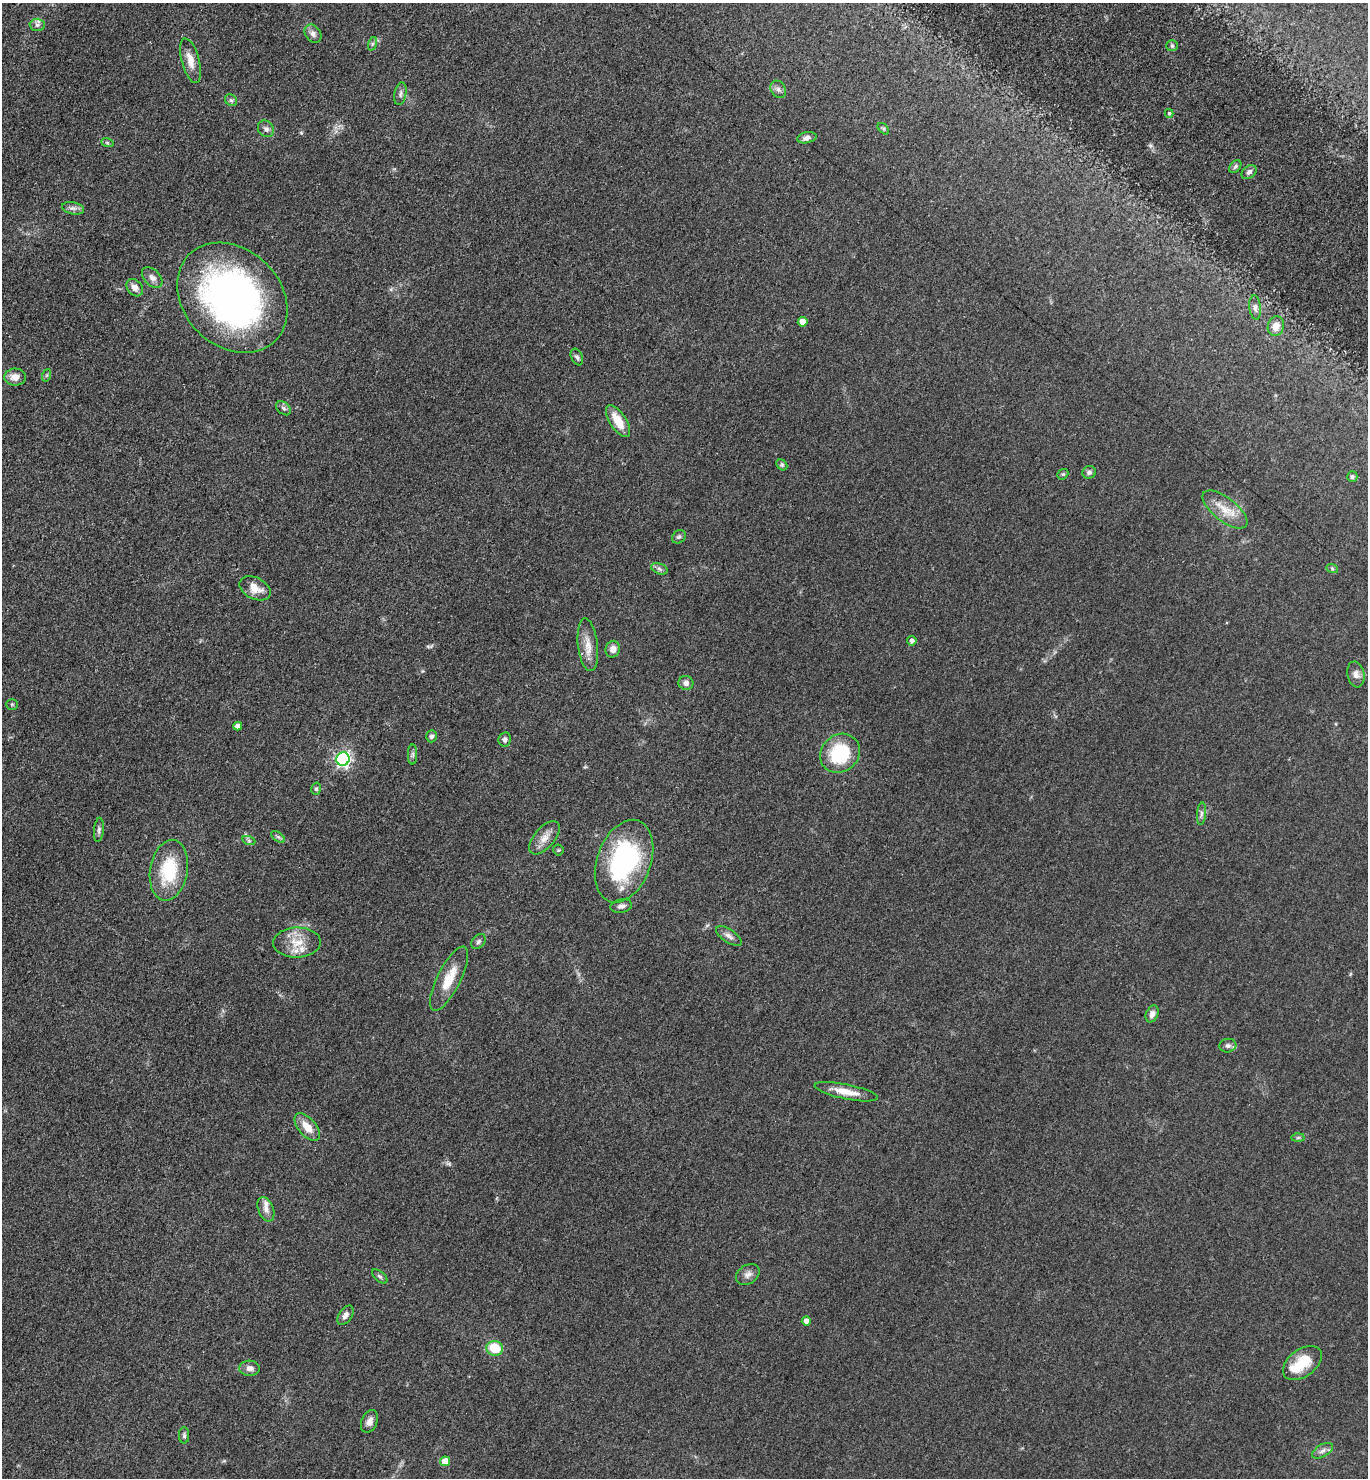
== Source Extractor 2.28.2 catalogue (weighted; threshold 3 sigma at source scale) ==
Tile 11 of 4 x 4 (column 3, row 3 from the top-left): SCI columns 3035-4400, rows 1488-2963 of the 5928 x 5924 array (HDU 1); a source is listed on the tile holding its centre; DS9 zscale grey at full resolution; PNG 1370 x 1480 px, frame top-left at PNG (2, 3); each listed source drawn as its Kron ellipse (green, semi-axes under 4 px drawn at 4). Shown black and unused: <1% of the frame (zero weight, under 3 of 5 exposures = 1% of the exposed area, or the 3 px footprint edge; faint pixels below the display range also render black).
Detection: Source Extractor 2.28.2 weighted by HDU 2 'WHT'; one run over the whole footprint, this tile lists its part. Background 0.0496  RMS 0.0058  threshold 0.0261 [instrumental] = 3 sigma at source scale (4.5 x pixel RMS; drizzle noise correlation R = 1.50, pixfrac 1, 0.05/0.05 arcsec/px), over >= 5 px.
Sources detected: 84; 1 too faint to see at this stretch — neither listed nor drawn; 4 inside a brighter listed object's ellipse — not listed separately; the other 79 listed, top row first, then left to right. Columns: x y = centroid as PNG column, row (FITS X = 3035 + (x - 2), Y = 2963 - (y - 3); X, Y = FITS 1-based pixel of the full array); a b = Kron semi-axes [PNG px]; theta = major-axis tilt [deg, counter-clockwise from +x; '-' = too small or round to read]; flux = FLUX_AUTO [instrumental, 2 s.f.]
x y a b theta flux
37 25 7 6 - 1.7
313 34 10 7 -54 2.5
372 44 7 4 71 1.1
1172 46 6 5 - 1.1
190 61 23 9 -75 6.8
778 89 9 7 -59 2.2
400 94 11 6 78 1.9
231 100 6 5 - 1.2
1169 113 4 3 - 0.85
266 129 9 7 -50 2.1
883 129 7 4 -44 0.94
807 138 10 5 12 2.1
107 142 6 4 -20 0.77
1235 166 7 5 49 1.3
1249 172 8 5 41 2.1
73 208 11 6 -13 2.2
152 278 12 8 -45 3
135 288 9 7 -50 3.7
232 298 61 48 -45 230
1255 307 12 6 -84 2.3
803 322 5 4 - 6.6
1276 326 10 8 75 5.6
577 357 9 5 -65 1.5
47 375 6 4 71 0.8
15 377 11 8 -2 5
284 408 8 6 -41 1.6
618 421 18 8 -57 10
782 465 6 4 -44 0.92
1089 472 7 6 - 1.5
1063 474 6 4 41 0.73
1352 477 5 5 - 1.1
1225 509 27 11 -38 11
679 537 7 6 - 1.3
1332 568 6 4 -20 0.88
659 569 9 5 -21 1.6
255 588 16 10 -27 7.1
912 641 5 4 - 1.9
588 645 26 10 -83 7.7
613 649 8 7 - 3.5
1356 674 13 8 -79 3
686 683 7 7 - 2
12 704 6 5 - 0.82
238 726 4 4 - 3.2
431 736 6 5 - 1.6
505 739 7 6 - 1.9
840 753 21 18 40 34
413 754 10 4 90 1.5
343 759 7 6 - 150
316 789 6 5 - 1.1
1201 814 11 4 85 1.6
99 830 12 5 84 1.6
278 837 8 4 -37 1.2
544 838 20 10 49 6
249 841 7 4 -19 0.98
558 850 5 5 - 0.75
624 861 43 27 70 88
169 870 31 19 80 30
621 906 11 6 11 2.2
729 936 15 6 -33 2.9
478 941 8 6 46 1.5
297 943 24 15 1 11
449 979 35 11 63 14
1152 1014 9 6 66 3.2
1228 1046 8 7 - 2.2
846 1092 32 7 -12 8.9
307 1127 16 8 -49 8.4
1298 1138 6 4 2 0.95
266 1209 13 7 -69 3.6
748 1274 12 9 33 3.3
380 1276 9 5 -40 1.3
345 1315 11 6 56 2.7
806 1321 4 4 - 2.9
495 1348 8 7 - 17
1302 1363 22 13 37 15
250 1368 10 7 -2 2.9
369 1421 12 7 65 3.1
184 1435 8 5 -90 1.3
1322 1451 11 6 31 2.5
445 1461 5 5 - 8.3